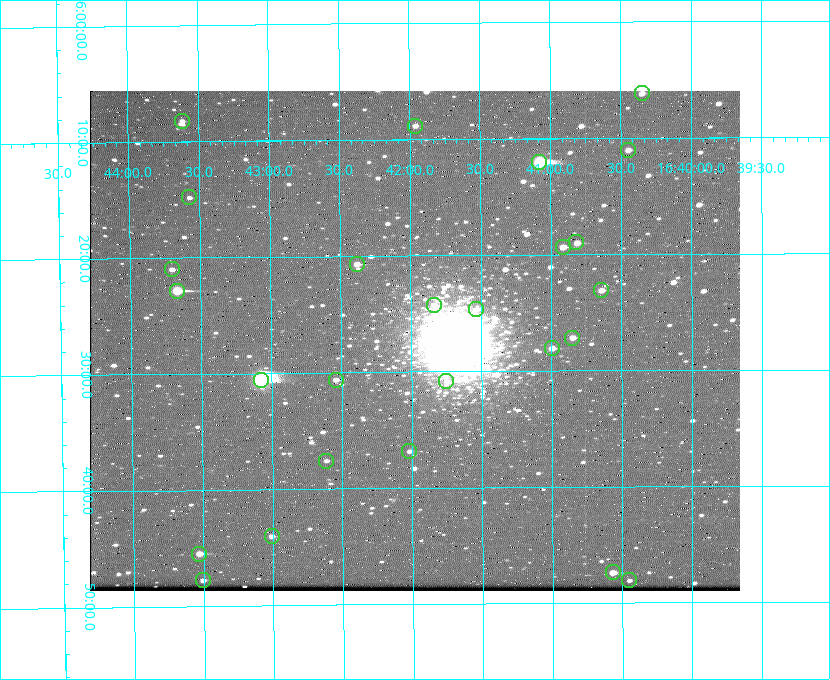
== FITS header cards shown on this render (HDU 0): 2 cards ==
NAXIS1  =                 650 / Width of table row in bytes
NAXIS2  =                 500 / Number of rows in table

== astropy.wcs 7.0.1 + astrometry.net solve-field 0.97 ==
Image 650 x 500 px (HDU 0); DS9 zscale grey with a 90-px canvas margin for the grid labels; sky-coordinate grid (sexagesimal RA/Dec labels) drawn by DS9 from the SOLVED WCS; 26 Tycho-2 reference stars matched to detected sources circled (green)
Header WCS: none
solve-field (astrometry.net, Tycho-2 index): SOLVED blind (the file carries no WCS)
Solved WCS: RA---TAN-SIP/DEC--TAN-SIP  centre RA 16:41:59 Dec +36:27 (250.49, +36.46 deg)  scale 5.16 arcsec/px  FOV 55.9' x 43.0'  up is -180 deg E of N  parity flipped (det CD > 0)
(file carries no celestial WCS; the grid is the blind solution)
Tycho-2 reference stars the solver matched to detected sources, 26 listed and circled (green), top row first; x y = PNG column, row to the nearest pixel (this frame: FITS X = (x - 90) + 1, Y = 500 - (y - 91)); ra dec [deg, ICRS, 3 dp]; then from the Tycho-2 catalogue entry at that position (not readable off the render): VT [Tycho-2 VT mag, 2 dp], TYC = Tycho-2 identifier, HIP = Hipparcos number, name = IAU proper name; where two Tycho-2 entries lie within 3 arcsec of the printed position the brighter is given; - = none
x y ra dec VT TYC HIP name
642 93 250.087 +36.103 11.15 2588-645-1 - -
182 121 250.904 +36.137 11.54 2588-559-1 - -
415 126 250.490 +36.147 11.92 2588-538-1 - -
628 150 250.112 +36.184 11.51 2588-1407-1 - -
539 162 250.269 +36.201 7.32 2588-1571-1 81673 -
189 197 250.892 +36.247 11.95 2588-1769-1 - -
576 242 250.204 +36.316 11.59 2588-1459-1 81655 -
563 247 250.229 +36.323 10.73 2588-1432-1 - -
357 264 250.596 +36.345 10.86 2588-1361-1 - -
172 269 250.925 +36.350 11.42 2588-1344-1 - -
601 290 250.160 +36.385 11.14 2588-1159-1 - -
177 291 250.916 +36.381 8.80 2588-1201-1 81894 -
434 305 250.459 +36.404 11.09 2588-1330-1 - -
476 309 250.384 +36.411 11.61 2588-1386-1 - -
572 338 250.212 +36.453 10.99 2588-1613-1 - -
552 348 250.249 +36.468 10.87 2588-1662-1 - -
261 380 250.768 +36.510 7.02 2588-2833-1 81848 -
336 380 250.635 +36.511 11.41 2588-1764-1 - -
446 381 250.438 +36.513 11.30 2588-1745-1 - -
409 451 250.504 +36.614 11.86 2588-1299-1 - -
326 461 250.653 +36.627 11.82 2588-1251-2 - -
272 536 250.752 +36.734 11.38 2588-1957-1 - -
199 554 250.882 +36.758 10.26 2588-2187-1 - -
613 572 250.142 +36.790 10.65 2588-1930-1 - -
203 580 250.876 +36.796 11.37 2588-1975-1 - -
629 580 250.113 +36.801 12.41 2588-2010-1 - -